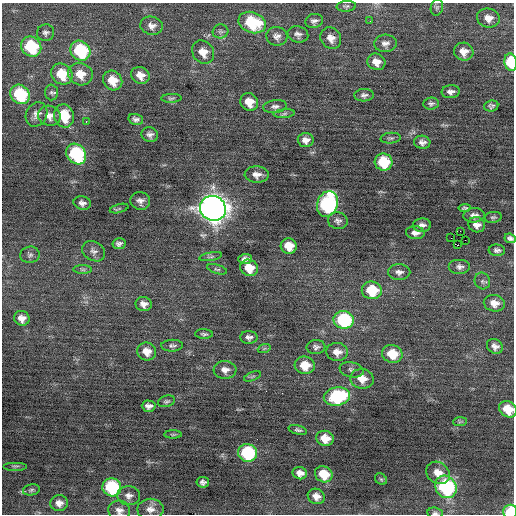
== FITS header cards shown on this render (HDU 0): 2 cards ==
NAXIS1  =                  512 / Axis length
NAXIS2  =                  512 / Axis length

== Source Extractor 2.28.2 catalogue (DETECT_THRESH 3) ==
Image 512 x 512 px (HDU 0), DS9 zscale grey, 1 PNG px = 1 image px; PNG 516 x 516 px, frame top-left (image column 1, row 512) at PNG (2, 3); each listed source drawn as its Kron ellipse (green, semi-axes under 4 px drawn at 4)
Background -0.0454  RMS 0.82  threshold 2.45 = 3 sigma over >= 5 px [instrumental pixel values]
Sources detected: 119; all 119 listed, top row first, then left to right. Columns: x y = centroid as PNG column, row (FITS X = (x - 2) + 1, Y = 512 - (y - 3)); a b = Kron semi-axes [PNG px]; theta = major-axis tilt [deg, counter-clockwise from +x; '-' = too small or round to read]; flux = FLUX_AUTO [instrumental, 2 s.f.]
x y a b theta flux
346 6 9 5 5 120
437 7 8 6 74 120
488 18 11 9 -15 470
314 21 9 7 16 200
370 21 2 2 - 91
252 23 14 10 -20 3000
151 26 11 9 -14 330
220 31 8 7 - 160
45 33 9 8 - 180
298 34 10 8 -16 220
277 36 10 9 - 290
331 38 11 10 - 420
385 43 11 9 4 270
31 47 11 9 -42 3200
80 51 11 9 -44 3900
203 52 12 10 -54 630
464 52 9 9 - 490
376 62 9 8 - 480
511 62 9 6 -80 2700
62 74 11 10 - 1600
80 74 12 11 - 890
140 75 9 8 - 530
113 80 10 9 - 920
51 92 8 6 -87 150
451 92 9 6 6 250
20 94 10 9 - 3700
364 95 9 6 3 190
171 98 10 4 2 110
249 102 9 8 - 730
431 104 7 6 - 140
275 106 12 6 6 200
491 106 7 5 7 150
37 114 13 10 64 360
284 114 10 4 6 130
49 116 11 10 - 450
64 116 12 9 -75 1500
136 119 7 5 -16 190
86 121 2 2 - 110
150 135 8 7 - 220
391 138 10 5 4 120
306 140 8 7 - 340
422 142 8 6 -5 230
76 154 11 9 -50 5200
384 162 9 8 - 2100
257 175 12 8 -2 370
140 201 10 9 - 280
82 203 9 6 -13 230
327 204 13 10 70 8200
119 208 9 4 15 98
213 208 13 12 - 58000
465 208 6 3 6 100
474 215 10 7 6 270
493 217 8 5 8 110
338 221 10 8 -9 210
422 225 9 6 1 230
477 225 8 7 - 350
460 231 2 2 - 2000
415 233 9 6 -5 270
451 238 2 2 - 760
510 238 6 4 -26 160
465 240 2 2 - 46
119 244 6 5 - 170
458 245 3 2 - 1300
289 246 8 7 - 830
497 250 8 5 -5 180
94 251 12 9 -31 260
30 255 9 8 - 180
211 257 11 3 10 120
245 259 7 5 2 240
460 267 11 7 0 240
249 268 9 8 - 1200
83 269 9 4 0 120
217 269 10 4 -17 120
399 272 11 8 0 260
482 281 8 7 - 160
372 290 10 9 - 1900
494 303 10 8 -12 460
144 304 8 7 - 320
22 318 8 7 - 390
344 320 10 9 - 4800
204 334 9 4 -2 120
249 337 9 6 -2 220
172 346 11 6 1 160
495 346 8 7 - 260
316 347 9 7 3 190
264 349 6 4 20 82
147 351 10 9 - 570
337 352 11 9 -5 460
392 354 10 9 - 1300
305 365 10 9 - 1100
225 370 11 9 -3 380
352 370 12 7 -10 180
252 376 9 3 21 77
362 379 12 10 -9 610
337 396 13 9 11 4500
166 401 9 5 16 120
149 406 7 5 -2 250
508 409 9 7 -37 960
460 422 7 4 1 88
298 430 9 4 -14 130
173 434 9 4 0 73
325 438 9 7 -17 740
248 453 9 8 - 4300
16 466 12 2 0 77
300 473 7 6 - 340
438 473 12 10 -37 570
324 474 9 7 -29 1100
381 479 6 5 - 88
203 482 6 5 - 190
112 487 9 9 - 4100
446 487 12 10 -54 6500
31 490 8 5 11 130
129 496 11 9 -3 310
316 496 9 7 -27 380
59 503 9 8 - 340
150 509 13 10 1 420
119 511 11 10 - 320
510 512 7 7 - 2100
435 513 8 5 -4 130
At the frame edge (FLAGS 8, measured only in part): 6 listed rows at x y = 511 62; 510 238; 508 409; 119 511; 510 512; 435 513